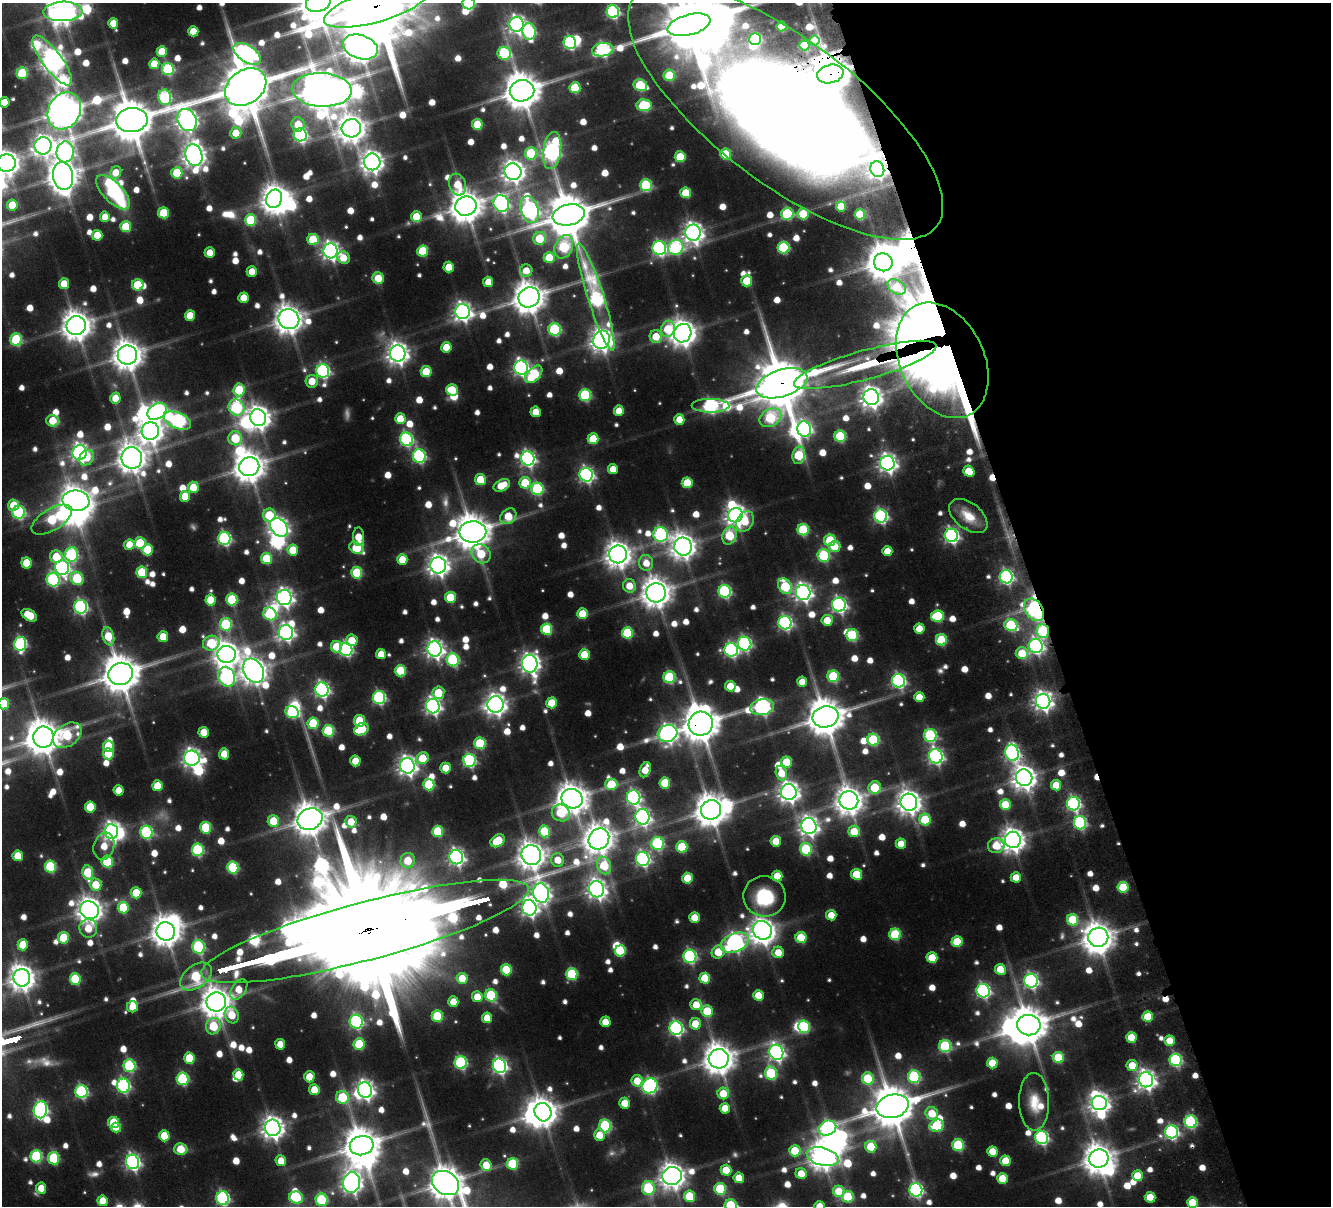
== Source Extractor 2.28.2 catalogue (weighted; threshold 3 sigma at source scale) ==
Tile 12 of 4 x 4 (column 4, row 3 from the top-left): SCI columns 4170-5498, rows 1695-2898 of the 5675 x 5680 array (HDU 1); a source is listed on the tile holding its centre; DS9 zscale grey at full resolution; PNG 1333 x 1208 px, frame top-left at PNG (2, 3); each listed source drawn as its Kron ellipse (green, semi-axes under 4 px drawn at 4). Shown black and unused: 22% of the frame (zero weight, under 4 of 7 exposures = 13% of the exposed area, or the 3 px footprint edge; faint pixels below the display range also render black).
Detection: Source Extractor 2.28.2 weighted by HDU 2 'WHT'; one run over the whole footprint, this tile lists its part. Background 0.0824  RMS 0.0086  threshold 0.0351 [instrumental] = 3 sigma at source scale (4.09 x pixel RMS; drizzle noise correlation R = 1.36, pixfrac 0.8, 0.05/0.05 arcsec/px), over >= 5 px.
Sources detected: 943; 5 too faint to see at this stretch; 45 inside a brighter object's white glare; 4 cosmic-ray / hot-pixel residue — neither listed nor drawn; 14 inside a brighter listed object's ellipse — not listed separately; of the other 875, all 500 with FLUX_AUTO >= 13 (the completeness limit of this list) listed and drawn (375 fainter detections not listed), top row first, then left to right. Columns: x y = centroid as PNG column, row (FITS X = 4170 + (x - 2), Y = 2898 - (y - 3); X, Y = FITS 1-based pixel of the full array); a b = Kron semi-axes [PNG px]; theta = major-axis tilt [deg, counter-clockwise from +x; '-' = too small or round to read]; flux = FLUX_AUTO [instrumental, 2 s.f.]
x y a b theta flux
318 3 12 9 18 2400
469 3 6 6 - 100
376 6 54 16 16 15000
63 11 19 9 2 1100
613 12 6 6 - 150
113 23 5 5 - 18
516 24 7 7 - 370
689 25 22 10 15 5300
782 26 5 5 - 23
193 31 5 5 - 16
529 31 8 7 - 100
755 39 6 6 - 85
814 41 5 5 - 19
570 43 6 6 - 120
804 45 5 5 - 36
360 47 18 11 -18 1500
603 50 11 6 9 170
162 51 5 5 - 23
504 53 6 6 - 72
247 54 15 8 -34 270
52 60 30 9 -53 870
154 64 5 5 - 18
168 69 6 6 - 81
22 73 6 5 - 43
830 74 13 9 15 3000
669 75 5 5 - 40
640 85 7 5 -21 56
246 87 22 17 35 5400
575 88 5 5 - 37
322 90 30 17 -3 2700
522 91 12 10 9 2100
165 97 8 6 -78 110
4 102 5 5 - 14
644 105 7 6 - 62
64 111 19 16 60 1900
786 112 190 72 -37 2700
132 120 16 12 7 3400
187 120 11 9 -62 560
298 124 7 6 - 17
477 124 5 5 - 31
351 128 10 9 - 1200
236 133 5 5 - 15
300 135 6 6 - 180
43 146 9 8 - 560
552 150 18 9 82 250
65 152 10 8 84 240
531 153 6 6 - 63
726 154 5 5 - 41
194 155 11 8 -72 720
680 157 5 5 - 34
372 162 8 8 - 650
6 163 9 9 - 890
877 169 8 7 - 340
116 172 6 5 - 16
513 172 8 8 - 660
177 173 5 5 - 36
63 176 14 10 -81 1400
457 184 11 8 -72 20
646 185 6 6 - 67
113 192 22 10 -45 89
686 193 5 5 - 29
274 199 9 7 66 910
501 203 8 7 - 220
12 205 5 5 - 22
466 206 11 9 17 1600
841 206 5 5 - 21
530 210 14 8 -74 320
164 213 5 5 - 35
787 214 6 6 - 71
803 214 5 5 - 35
860 214 5 5 - 45
569 215 16 10 13 3500
105 217 5 5 - 15
416 217 5 5 - 23
251 220 6 5 - 50
126 227 5 5 - 32
693 233 8 7 - 540
97 235 5 5 - 18
313 239 5 5 - 36
540 239 7 6 - 31
564 247 12 8 64 67
676 247 8 7 - 110
783 247 6 6 - 69
659 248 7 6 - 170
330 251 7 7 - 400
423 251 5 5 - 39
210 252 5 5 - 13
549 257 5 5 - 25
343 258 6 6 - 15
883 262 9 9 - 1500
449 267 5 5 - 18
252 271 5 5 - 13
526 271 6 6 - 14
378 278 6 5 - 17
747 281 5 5 - 30
488 282 5 5 - 13
64 284 5 5 - 16
138 285 6 5 - 35
897 287 10 6 -32 24
529 297 11 10 - 1500
596 297 56 8 -72 150
243 298 5 5 - 15
462 312 7 7 - 410
190 315 5 5 - 19
289 319 10 10 - 1200
76 326 10 9 - 1300
555 329 6 6 - 94
668 329 8 6 70 32
683 333 9 8 - 1000
656 337 6 6 - 20
16 339 6 6 - 64
602 340 9 8 - 710
446 347 5 5 - 18
398 353 8 7 - 620
127 355 9 9 - 1300
942 360 61 42 -64 2000
865 365 74 14 15 150
521 368 7 6 - 280
323 371 7 6 - 170
426 372 5 5 - 29
534 374 10 6 47 55
312 381 6 6 - 15
782 383 26 13 18 5700
239 390 6 5 - 42
452 390 6 5 - 28
585 395 6 6 - 83
871 397 8 7 - 640
115 398 5 5 - 16
710 406 19 7 -1 180
237 407 8 7 - 93
157 411 10 7 32 260
619 411 5 5 - 17
536 412 5 5 - 14
258 418 8 8 - 760
770 418 11 8 32 60
400 419 5 5 - 20
679 419 5 5 - 14
177 420 14 7 -23 170
53 421 6 6 - 19
804 429 8 6 -73 210
150 431 9 8 - 820
840 436 6 5 - 58
235 438 7 7 - 34
406 439 7 6 - 140
593 439 5 5 - 28
79 452 7 7 - 350
799 455 9 6 81 47
419 456 7 6 - 140
87 458 8 6 53 15
132 458 10 10 - 1300
528 459 7 6 - 240
887 463 7 7 - 440
249 467 10 9 - 1500
613 469 5 5 - 13
969 471 6 5 - 21
586 475 7 6 - 240
480 479 5 5 - 25
525 483 6 5 - 37
687 483 5 5 - 28
502 485 8 5 26 22
193 487 5 5 - 19
537 489 6 6 - 83
185 496 5 5 - 21
76 501 13 10 -8 1300
13 505 5 5 - 21
19 512 6 6 - 100
269 515 6 6 - 28
736 515 7 7 - 560
508 516 9 6 41 24
881 516 6 6 - 180
968 516 22 13 -38 18
52 520 23 10 31 62
745 522 11 8 60 16
279 527 10 7 -50 460
803 530 6 5 - 61
473 532 13 10 1 2100
661 534 7 7 - 140
951 535 7 6 - 240
730 536 9 7 72 40
358 537 9 5 -90 17
224 538 6 6 - 140
830 540 6 5 - 37
140 543 6 5 - 48
129 545 5 5 - 15
683 546 9 9 - 840
835 546 6 5 - 20
356 548 7 5 -30 36
147 550 6 5 - 32
293 550 5 5 - 23
887 551 5 5 - 15
72 554 7 6 - 100
481 554 10 8 -44 28
618 554 9 9 - 930
824 555 6 6 - 75
56 557 6 6 - 22
266 558 5 5 - 32
402 559 5 5 - 18
27 563 5 5 - 26
646 563 8 7 - 13
438 565 8 8 - 590
62 568 7 7 - 240
142 572 6 5 - 46
357 573 6 5 - 54
1006 577 6 6 - 200
77 578 7 6 - 54
53 580 7 6 - 110
629 586 7 6 - 15
785 586 8 6 -57 56
725 591 6 6 - 120
803 592 7 7 - 410
656 593 10 9 - 1300
284 597 7 7 - 400
450 597 5 5 - 32
232 599 6 5 - 56
210 600 5 5 - 25
839 605 7 6 - 240
81 607 7 6 - 170
1034 610 12 8 -53 110
270 614 7 6 - 53
582 614 5 5 - 25
29 615 8 5 -31 24
938 616 6 5 - 55
827 620 5 5 - 18
785 623 7 6 - 180
226 624 6 6 - 73
1011 625 7 6 - 69
547 629 5 5 - 51
919 629 5 5 - 16
1043 631 7 6 - 76
286 633 7 7 - 290
627 633 5 5 - 52
852 635 6 6 - 68
108 636 9 5 -73 24
163 637 5 5 - 18
352 640 6 5 - 20
941 640 5 5 - 47
211 643 8 7 - 46
20 644 7 6 - 130
745 644 7 6 - 160
1036 646 7 7 - 250
336 647 6 5 - 25
435 649 7 7 - 410
346 650 6 6 - 140
731 650 7 6 - 170
1022 653 6 6 - 25
227 654 9 8 - 940
381 654 5 5 - 14
584 655 5 5 - 25
453 660 6 6 - 90
530 664 9 7 -81 480
253 671 13 9 -60 980
400 671 5 5 - 43
120 674 12 11 - 2400
833 676 6 5 - 64
227 677 10 8 -65 160
669 677 6 6 - 77
899 681 7 6 - 190
802 682 5 5 - 13
730 686 5 5 - 19
322 690 7 6 - 240
438 693 6 6 - 27
919 697 5 5 - 15
379 698 6 6 - 130
1043 701 7 7 - 480
552 703 5 5 - 29
4 704 6 5 - 27
496 704 8 8 - 590
433 706 7 6 - 300
762 707 12 8 11 240
292 712 7 5 -25 77
825 717 13 10 13 2400
359 721 6 5 - 31
313 723 5 5 - 41
701 724 12 12 - 2200
361 729 7 5 29 46
328 731 6 5 - 61
204 732 5 5 - 17
668 733 10 8 16 330
67 735 16 11 35 52
930 735 6 6 - 100
43 737 10 10 - 1800
873 740 6 6 - 67
480 743 6 5 - 55
108 746 5 5 - 29
1012 753 8 6 -76 230
108 754 6 5 - 32
224 754 5 5 - 14
936 756 7 6 - 250
192 758 8 7 - 430
422 758 6 5 - 25
469 760 6 6 - 130
355 761 5 5 - 18
787 762 5 5 - 35
407 766 7 7 - 470
446 768 5 5 - 17
645 770 8 5 68 18
781 773 7 5 -74 18
1024 778 8 8 - 780
665 783 5 5 - 37
611 784 6 5 - 36
429 785 6 5 - 54
1056 785 5 5 - 22
157 786 5 5 - 22
875 787 6 6 - 43
118 790 5 5 - 13
789 792 8 7 - 550
634 797 7 6 - 200
572 799 11 9 -19 1400
849 800 9 9 - 1100
909 802 8 8 - 800
1005 804 5 5 - 29
1073 804 7 6 - 190
90 807 5 5 - 25
711 810 10 9 - 1600
561 813 9 8 - 31
642 817 8 7 - 290
310 819 13 10 25 1600
925 819 6 5 - 41
273 821 6 5 - 25
351 822 6 5 - 17
1080 823 6 6 - 110
809 826 8 7 - 460
206 828 6 5 - 47
111 831 7 6 - 410
438 831 5 5 - 38
544 831 6 5 - 45
854 831 5 5 - 23
146 832 6 6 - 100
599 839 11 10 - 1400
1013 840 8 8 - 780
498 841 8 5 36 34
776 841 5 5 - 19
657 843 6 6 - 110
901 844 5 5 - 15
104 846 14 10 73 16
996 846 8 7 - 21
682 847 5 5 - 43
806 849 6 6 - 65
198 850 6 6 - 84
531 855 10 9 - 1100
18 856 5 5 - 19
456 857 7 6 - 290
643 859 7 6 - 200
558 860 7 6 - 14
408 861 7 7 - 21
107 862 6 5 - 51
604 865 9 7 -68 39
50 866 6 5 - 61
233 868 6 5 - 69
88 873 7 5 -82 42
856 874 5 5 - 34
777 876 5 5 - 23
1016 877 5 5 - 15
687 878 5 5 - 25
96 885 6 6 - 22
1123 887 5 5 - 40
597 889 8 7 - 480
136 893 5 5 - 23
541 893 10 8 -79 440
764 896 21 20 - 49
123 908 6 5 - 35
529 908 8 7 - 350
89 910 10 8 -27 910
831 915 5 5 - 15
694 918 5 5 - 18
1073 920 5 5 - 48
88 928 9 9 - 19
762 930 10 9 - 770
166 931 9 9 - 1300
365 931 169 29 15 62000
895 934 6 5 - 56
801 937 5 5 - 31
1098 937 10 9 - 1400
63 938 6 5 - 36
957 942 5 5 - 28
735 943 15 9 23 350
23 945 5 5 - 24
198 947 7 6 - 98
620 951 5 5 - 35
718 952 7 6 - 22
778 952 6 5 - 16
690 956 6 6 - 140
932 958 5 5 - 28
1000 969 5 5 - 23
506 970 5 5 - 36
572 974 6 5 - 59
196 977 18 11 35 63
22 978 9 8 - 910
462 978 5 5 - 20
705 978 5 5 - 33
75 979 6 5 - 45
1031 981 7 6 - 220
239 989 11 7 55 16
983 991 7 6 - 180
491 995 6 5 - 62
758 995 5 5 - 18
477 997 5 5 - 16
216 1002 9 9 - 1400
453 1002 5 5 - 14
696 1005 5 5 - 18
132 1007 5 5 - 15
707 1011 6 5 - 33
232 1015 8 6 -69 20
437 1016 6 5 - 40
1148 1017 5 5 - 26
487 1018 5 5 - 17
356 1022 7 6 - 160
605 1022 5 5 - 15
695 1024 5 5 - 21
1029 1025 12 10 -2 2300
213 1026 8 7 - 35
804 1027 6 5 - 62
676 1028 7 6 - 190
1131 1037 5 5 - 22
1170 1041 5 5 - 20
280 1044 5 5 - 13
359 1044 6 5 - 44
945 1046 6 6 - 79
776 1052 8 7 - 300
1058 1057 5 5 - 35
189 1058 5 5 - 32
719 1059 10 9 - 1400
1176 1060 6 6 - 120
461 1063 6 6 - 110
992 1063 5 5 - 21
1132 1065 5 5 - 20
129 1066 6 6 - 90
500 1066 7 6 - 250
771 1073 6 6 - 70
238 1075 6 5 - 16
309 1077 5 5 - 19
914 1077 6 6 - 90
868 1078 6 6 - 43
182 1079 6 6 - 81
1146 1080 7 7 - 490
637 1081 6 5 - 18
123 1086 7 6 - 130
650 1086 8 7 - 200
314 1090 5 5 - 20
365 1090 8 7 - 400
81 1091 6 6 - 120
723 1093 6 6 - 22
342 1097 6 6 - 44
1034 1102 29 15 -89 20
625 1103 5 5 - 17
1099 1103 7 7 - 540
893 1106 16 11 14 3200
725 1108 5 5 - 15
40 1110 8 6 81 210
543 1112 9 8 - 1200
932 1113 7 6 - 20
1191 1122 6 6 - 100
114 1123 6 5 - 31
605 1126 6 6 - 87
937 1126 7 6 - 46
116 1128 5 5 - 19
273 1128 8 8 - 670
827 1128 9 7 25 130
1172 1132 6 6 - 160
599 1135 5 5 - 16
164 1136 5 5 - 22
1042 1137 7 6 - 160
958 1145 6 5 - 63
362 1146 12 9 14 2100
871 1147 6 5 - 27
181 1149 6 6 - 19
795 1151 6 5 - 29
993 1152 5 5 - 20
36 1156 6 5 - 68
823 1157 16 8 -15 1000
54 1158 6 5 - 62
1099 1159 10 9 - 1300
281 1161 5 5 - 14
1006 1161 5 5 - 25
133 1162 7 6 - 250
513 1164 6 5 - 50
486 1165 6 5 - 18
726 1170 5 5 - 23
801 1173 5 5 - 14
672 1176 10 9 - 920
1137 1176 5 5 - 24
739 1178 5 5 - 16
1002 1178 5 5 - 23
352 1183 10 8 79 540
446 1183 14 11 -33 1600
41 1188 5 5 - 13
648 1188 7 6 - 61
720 1189 6 5 - 56
916 1190 7 6 - 180
839 1191 6 5 - 25
689 1196 6 5 - 36
296 1197 7 6 - 44
848 1197 6 5 - 42
1150 1197 5 5 - 21
223 1198 7 6 - 160
322 1200 6 6 - 68
103 1201 5 5 - 16
1192 1202 5 5 - 29
731 1206 6 6 - 58
820 1206 5 5 - 15
Overlapping masked pixels (flux is a lower limit): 12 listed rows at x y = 376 6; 830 74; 786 112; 877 169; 942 360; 865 365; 782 383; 1034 610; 1043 631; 701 724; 1012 753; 365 931
Isophote crosses this tile's border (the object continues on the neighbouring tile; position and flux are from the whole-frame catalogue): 12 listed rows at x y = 318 3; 469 3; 376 6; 63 11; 689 25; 4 102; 786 112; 6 163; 4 704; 446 1183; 731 1206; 820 1206